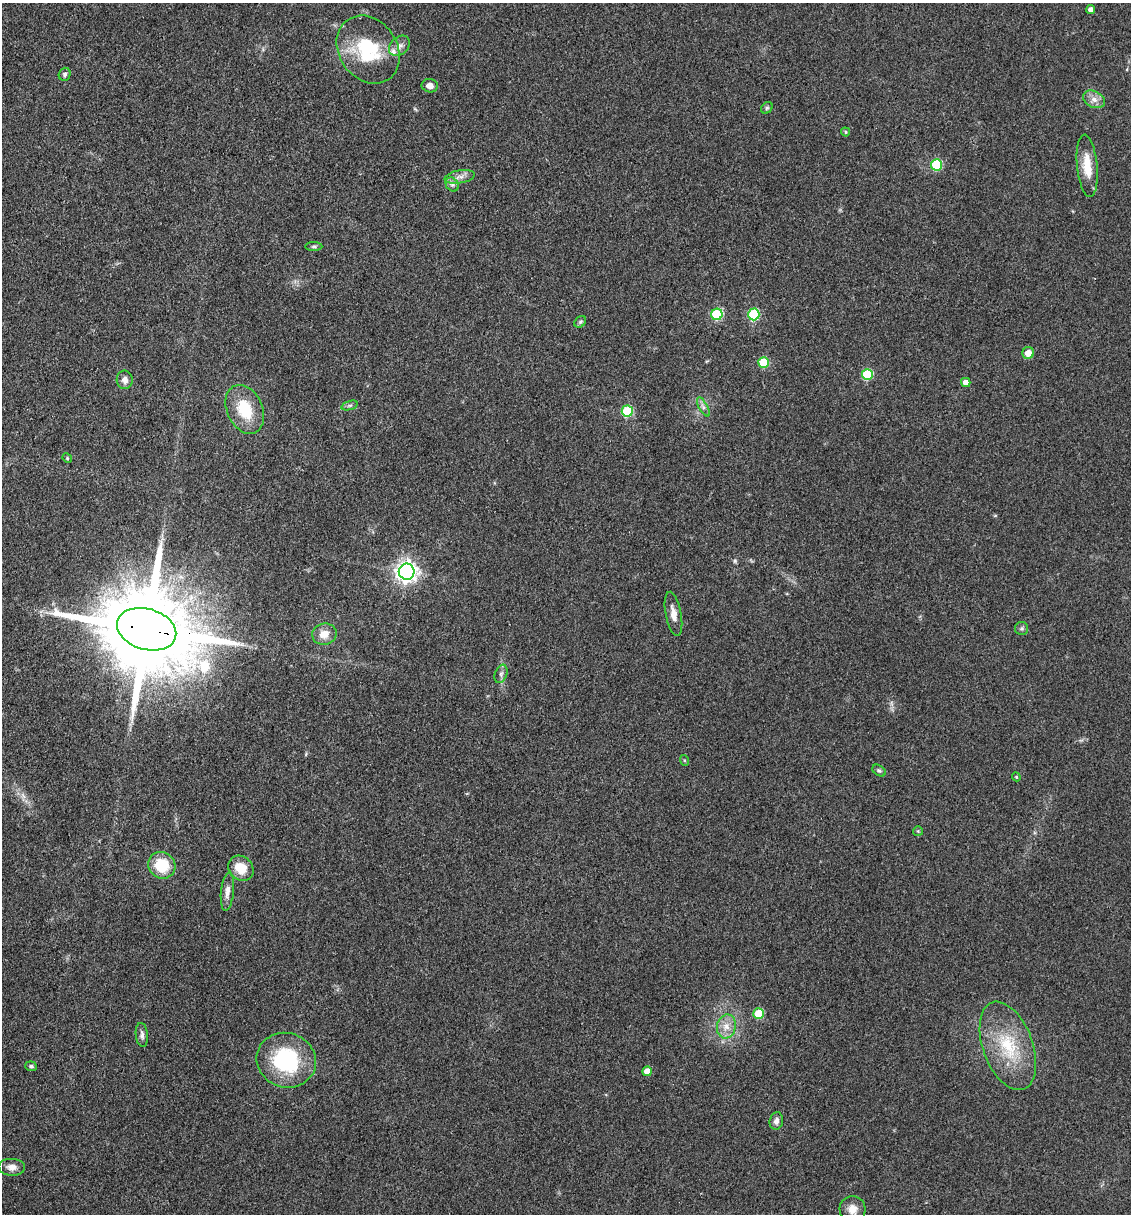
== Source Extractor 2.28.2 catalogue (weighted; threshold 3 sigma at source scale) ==
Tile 11 of 4 x 4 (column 3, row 3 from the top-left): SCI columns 2496-3624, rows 1214-2425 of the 4873 x 4848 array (HDU 1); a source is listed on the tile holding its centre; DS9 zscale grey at full resolution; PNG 1133 x 1216 px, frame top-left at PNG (2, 3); each listed source drawn as its Kron ellipse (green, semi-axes under 4 px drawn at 4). Shown black and unused: <1% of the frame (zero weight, under 3 of 4 exposures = <1% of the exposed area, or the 3 px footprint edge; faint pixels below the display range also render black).
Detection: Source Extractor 2.28.2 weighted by HDU 2 'WHT'; one run over the whole footprint, this tile lists its part. Background 0.149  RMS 0.0071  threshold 0.032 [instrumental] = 3 sigma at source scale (4.5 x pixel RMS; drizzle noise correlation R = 1.50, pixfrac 1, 0.05/0.05 arcsec/px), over >= 5 px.
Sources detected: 50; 1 inside a brighter listed object's ellipse — not listed separately; the other 49 listed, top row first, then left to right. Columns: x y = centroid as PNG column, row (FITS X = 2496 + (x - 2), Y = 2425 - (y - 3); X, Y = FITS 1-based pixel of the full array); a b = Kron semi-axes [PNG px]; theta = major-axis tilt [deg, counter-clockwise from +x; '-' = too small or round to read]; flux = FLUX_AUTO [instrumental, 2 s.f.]
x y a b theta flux
1091 10 4 4 - 3.5
399 46 12 8 40 4.3
368 50 36 29 -55 46
65 74 6 6 - 1.8
430 86 8 6 -10 4.5
1094 99 11 8 -25 5
767 108 6 5 - 1.1
846 132 4 4 - 0.94
936 165 5 5 - 48
1087 166 31 10 -84 17
460 177 15 6 9 4.5
452 184 7 6 - 2.2
314 247 9 4 0 1.2
717 314 6 5 - 50
754 314 6 5 - 50
580 322 6 5 - 1.2
1028 353 6 6 - 6.6
764 362 5 5 - 32
867 374 5 5 - 38
125 380 9 8 - 4.1
966 382 5 4 - 5
350 405 8 3 19 1.3
703 407 11 4 -61 2.4
245 409 26 17 -66 26
627 411 5 5 - 43
67 458 5 4 - 0.74
407 572 8 8 - 380
673 614 22 8 -79 6.4
1022 628 6 6 - 1.6
147 629 30 20 -17 17000
324 634 12 10 13 7.5
501 674 9 6 69 2.1
684 760 5 3 - 0.84
879 771 7 5 -35 1.4
1016 777 4 4 - 0.86
918 831 5 5 - 0.9
162 865 14 13 - 24
241 868 13 11 -45 14
227 892 19 6 84 5.1
759 1014 5 5 - 22
726 1026 12 9 80 7
142 1035 12 6 -84 2.8
1008 1046 46 25 -70 43
286 1060 30 27 -20 65
31 1066 6 5 - 1.5
647 1071 5 4 - 6.9
776 1121 9 6 76 3.4
12 1167 13 8 -3 4.9
852 1209 13 13 - 7.1
Overlapping masked pixels (flux is a lower limit): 1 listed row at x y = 147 629